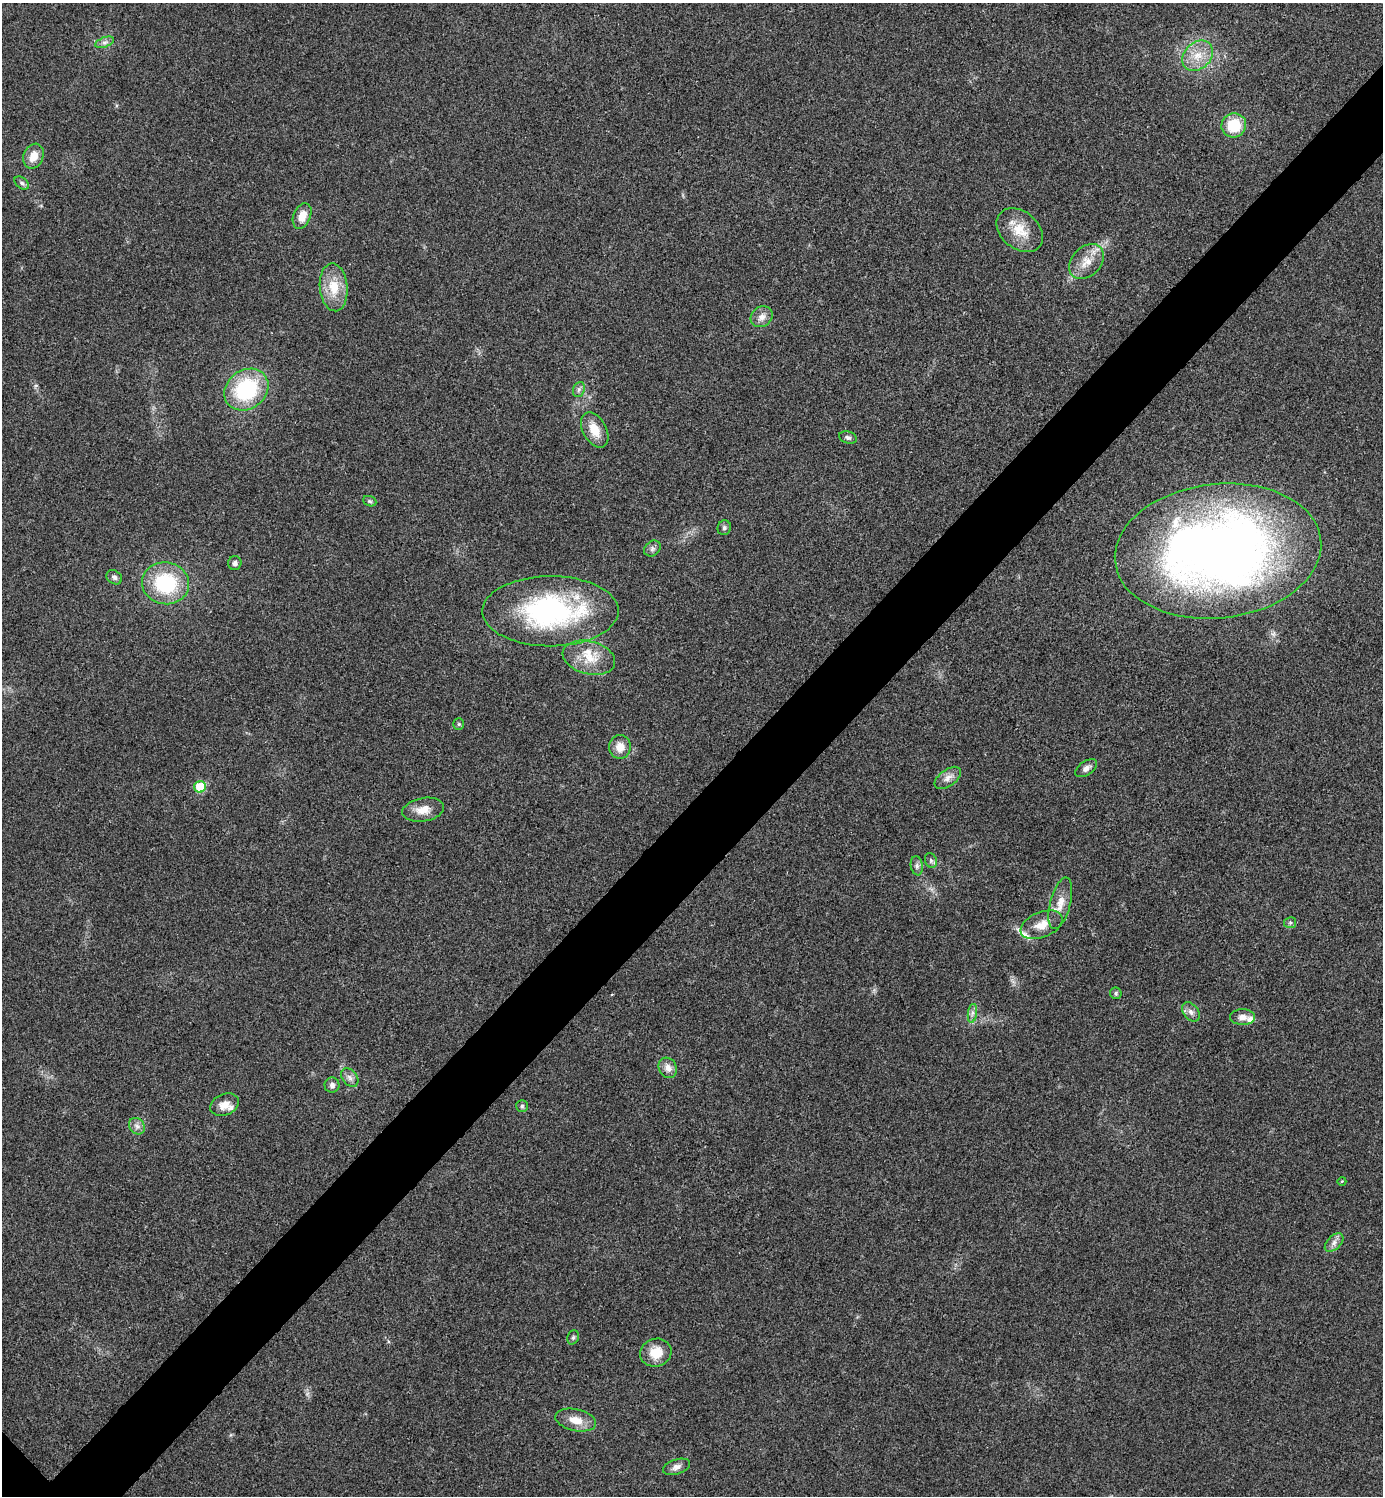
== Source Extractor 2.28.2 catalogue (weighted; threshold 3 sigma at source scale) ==
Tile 10 of 4 x 4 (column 2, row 3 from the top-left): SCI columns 1540-2920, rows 1501-2994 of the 5984 x 5984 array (HDU 1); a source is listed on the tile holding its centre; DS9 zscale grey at full resolution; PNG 1385 x 1498 px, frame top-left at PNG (2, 3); each listed source drawn as its Kron ellipse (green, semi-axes under 4 px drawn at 4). Shown black and unused: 6% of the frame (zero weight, under 3 of 4 exposures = <1% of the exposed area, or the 3 px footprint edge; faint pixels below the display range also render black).
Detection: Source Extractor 2.28.2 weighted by HDU 2 'WHT'; one run over the whole footprint, this tile lists its part. Background 0.0208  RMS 0.0056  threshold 0.0253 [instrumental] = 3 sigma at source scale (4.5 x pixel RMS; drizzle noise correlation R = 1.50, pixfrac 1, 0.05/0.05 arcsec/px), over >= 5 px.
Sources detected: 55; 5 inside a brighter listed object's ellipse — not listed separately; the other 50 listed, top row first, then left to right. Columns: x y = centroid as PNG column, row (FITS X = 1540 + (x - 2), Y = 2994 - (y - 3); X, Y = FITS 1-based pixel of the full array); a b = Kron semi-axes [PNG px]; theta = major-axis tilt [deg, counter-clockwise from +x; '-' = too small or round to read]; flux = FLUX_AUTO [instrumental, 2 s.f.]
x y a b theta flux
104 42 10 5 21 1.9
1198 56 17 13 44 9.9
1234 125 12 12 - 18
33 156 13 10 68 7.7
22 183 8 5 -37 1.4
302 216 13 8 68 6.8
1020 230 26 18 -40 13
1086 262 20 14 46 9.1
334 287 24 14 -85 14
762 317 12 10 36 4.3
246 390 23 19 37 49
579 390 8 5 69 1.6
595 430 19 11 -61 9.5
848 437 9 6 -18 1.5
370 501 7 5 -21 1
724 528 7 6 - 1.3
652 548 9 7 39 1.9
1218 551 104 67 6 510
235 563 7 6 - 1.8
114 577 8 6 -36 1.9
166 583 23 21 -9 40
550 611 68 35 0 110
589 658 27 16 -14 14
459 724 6 5 - 0.83
620 747 12 11 - 6.3
1086 768 12 7 35 2.5
948 778 15 8 37 3.8
200 787 6 5 - 20
423 810 21 11 10 7.5
931 860 8 5 -70 1.3
917 866 9 6 -81 1.9
1060 903 26 10 75 7.7
1290 923 6 5 - 1.1
1042 925 22 12 22 8.4
1116 993 6 5 - 1.1
1191 1012 11 7 -52 2.6
972 1013 9 4 82 1.8
1242 1017 12 8 2 4
668 1068 10 9 - 3.9
350 1077 10 7 -52 2.5
332 1085 7 7 - 2
224 1105 15 10 22 5.5
522 1106 6 6 - 1
137 1126 9 7 -52 2.4
1342 1181 4 3 - 0.45
1334 1243 11 6 44 2.8
573 1337 7 5 68 1.2
656 1353 16 14 17 10
576 1420 21 11 -12 8.1
677 1467 14 7 18 3.1